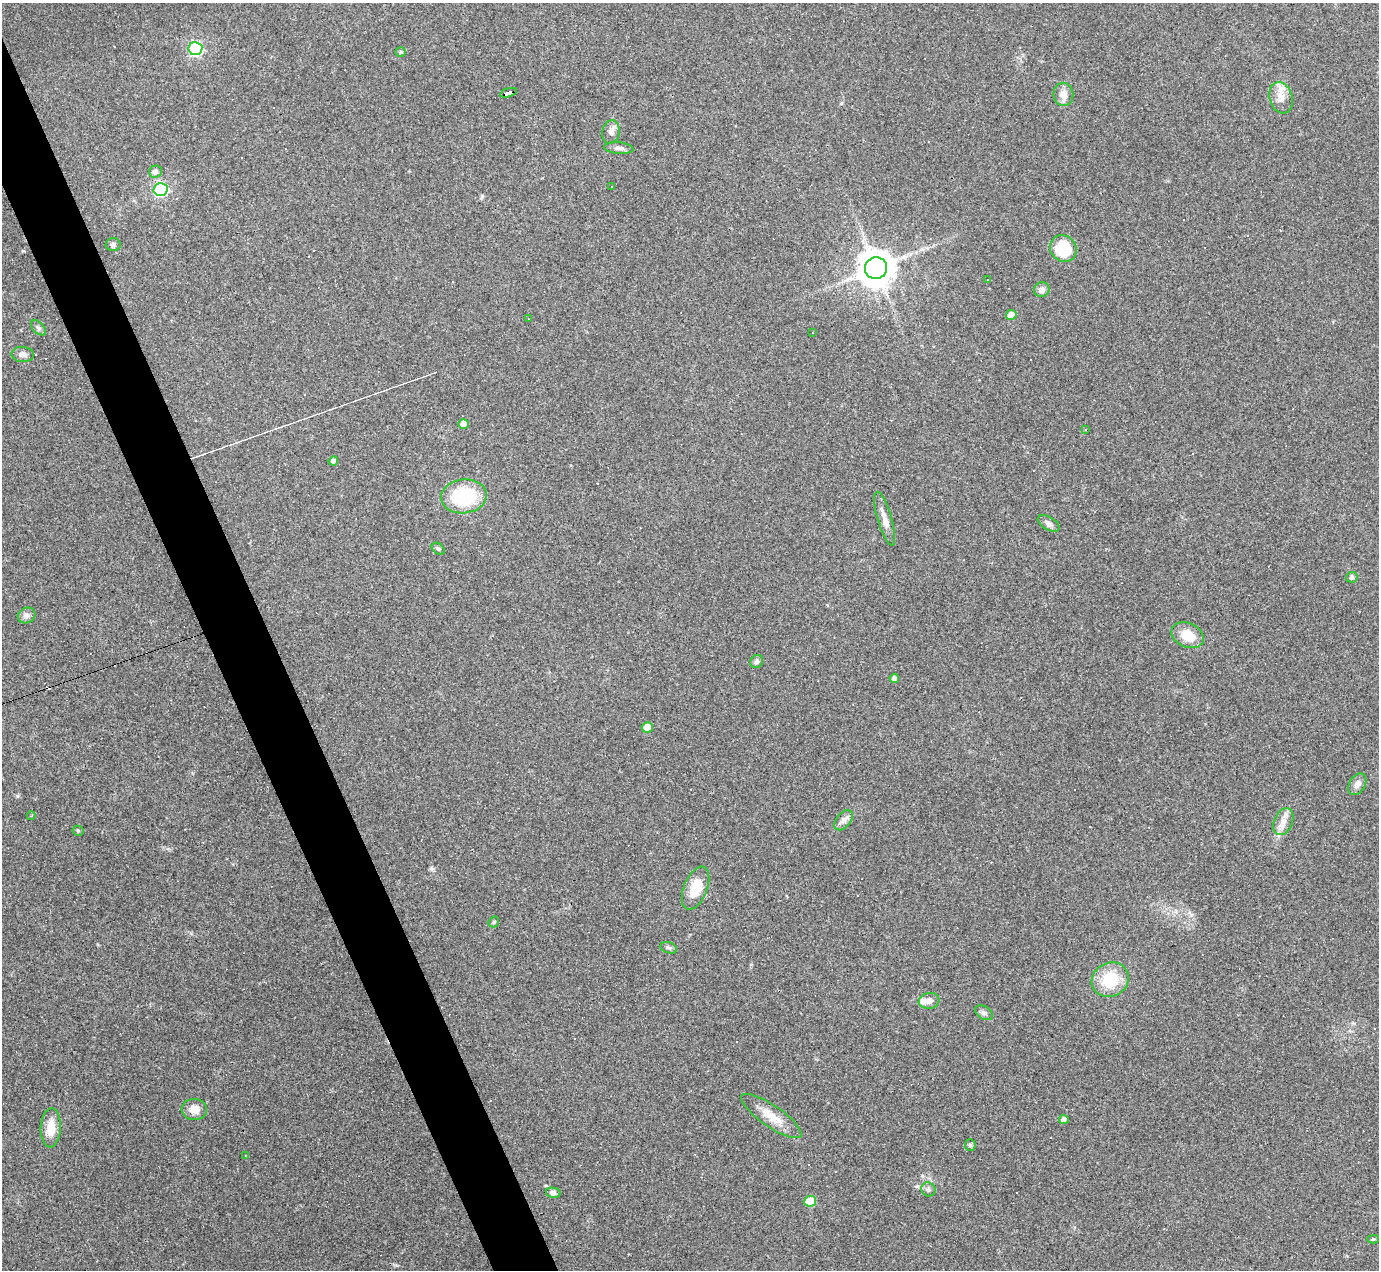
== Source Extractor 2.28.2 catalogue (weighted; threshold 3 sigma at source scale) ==
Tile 11 of 4 x 4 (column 3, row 3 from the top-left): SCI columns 2755-4131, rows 1545-2812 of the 5508 x 5495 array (HDU 1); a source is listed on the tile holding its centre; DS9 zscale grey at full resolution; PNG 1381 x 1272 px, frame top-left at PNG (2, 3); each listed source drawn as its Kron ellipse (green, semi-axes under 4 px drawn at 4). Shown black and unused: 4% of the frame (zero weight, under 3 of 4 exposures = <1% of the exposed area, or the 3 px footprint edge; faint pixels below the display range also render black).
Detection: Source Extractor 2.28.2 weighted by HDU 2 'WHT'; one run over the whole footprint, this tile lists its part. Background 0.232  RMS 0.0082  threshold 0.0367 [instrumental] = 3 sigma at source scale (4.5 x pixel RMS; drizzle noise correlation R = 1.50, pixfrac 1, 0.05/0.05 arcsec/px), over >= 5 px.
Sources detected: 84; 29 cosmic-ray / hot-pixel residue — neither listed nor drawn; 1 inside a brighter listed object's ellipse — not listed separately; the other 54 listed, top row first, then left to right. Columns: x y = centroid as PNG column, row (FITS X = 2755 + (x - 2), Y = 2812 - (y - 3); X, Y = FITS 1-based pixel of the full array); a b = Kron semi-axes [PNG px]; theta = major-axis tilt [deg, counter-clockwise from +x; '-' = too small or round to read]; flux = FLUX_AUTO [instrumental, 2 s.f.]
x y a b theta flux
195 49 7 6 - 150
401 52 5 4 - 1.3
508 93 8 4 16 200
1063 94 11 10 - 7
1281 98 16 11 -73 8.9
611 132 12 8 81 4.1
619 148 15 5 -5 3.2
155 171 6 6 - 3.3
612 186 3 2 - 1.1
161 189 7 6 - 170
113 244 7 6 - 2.1
1063 248 14 12 -45 36
876 268 11 11 - 1600
988 280 3 2 - 1.1
1042 290 8 7 - 3.5
1011 315 5 5 - 8.3
528 318 3 2 - 0.87
38 328 9 5 -46 2.1
813 332 3 3 - 1.3
23 354 11 7 -5 3.5
463 424 5 5 - 6.6
1086 429 2 2 - 0.77
333 461 5 4 - 3.1
464 496 23 17 7 52
885 519 28 7 -74 7.5
1049 523 12 6 -31 3.1
438 549 7 5 -37 1.6
1352 577 6 5 - 1.5
27 615 9 7 25 3.2
1188 635 17 12 -23 16
757 661 7 6 - 2.3
894 678 4 4 - 2.8
647 727 5 5 - 9.9
1357 784 11 8 60 4.6
31 816 4 3 - 0.59
844 820 11 7 52 3.8
1283 822 14 9 67 7.1
78 831 5 5 - 1.1
696 888 23 11 68 20
494 922 6 5 - 1.2
669 948 8 5 -18 1.9
1110 980 19 16 28 29
929 1001 10 8 9 5.1
984 1013 9 6 -32 2.6
194 1109 13 10 -2 8.1
771 1116 36 10 -35 15
1064 1119 5 4 - 3.3
51 1128 20 10 87 15
970 1145 6 5 - 1.2
245 1156 3 3 - 4.1
928 1189 7 6 - 2.2
553 1193 7 5 -13 2.8
810 1201 6 5 - 29
1373 1239 6 4 2 1.5
Overlapping masked pixels (flux is a lower limit): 1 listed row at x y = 508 93
Unlisted compact peaks at least as high as the median listed source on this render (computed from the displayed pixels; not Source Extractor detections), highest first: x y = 482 196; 17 796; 1191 915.